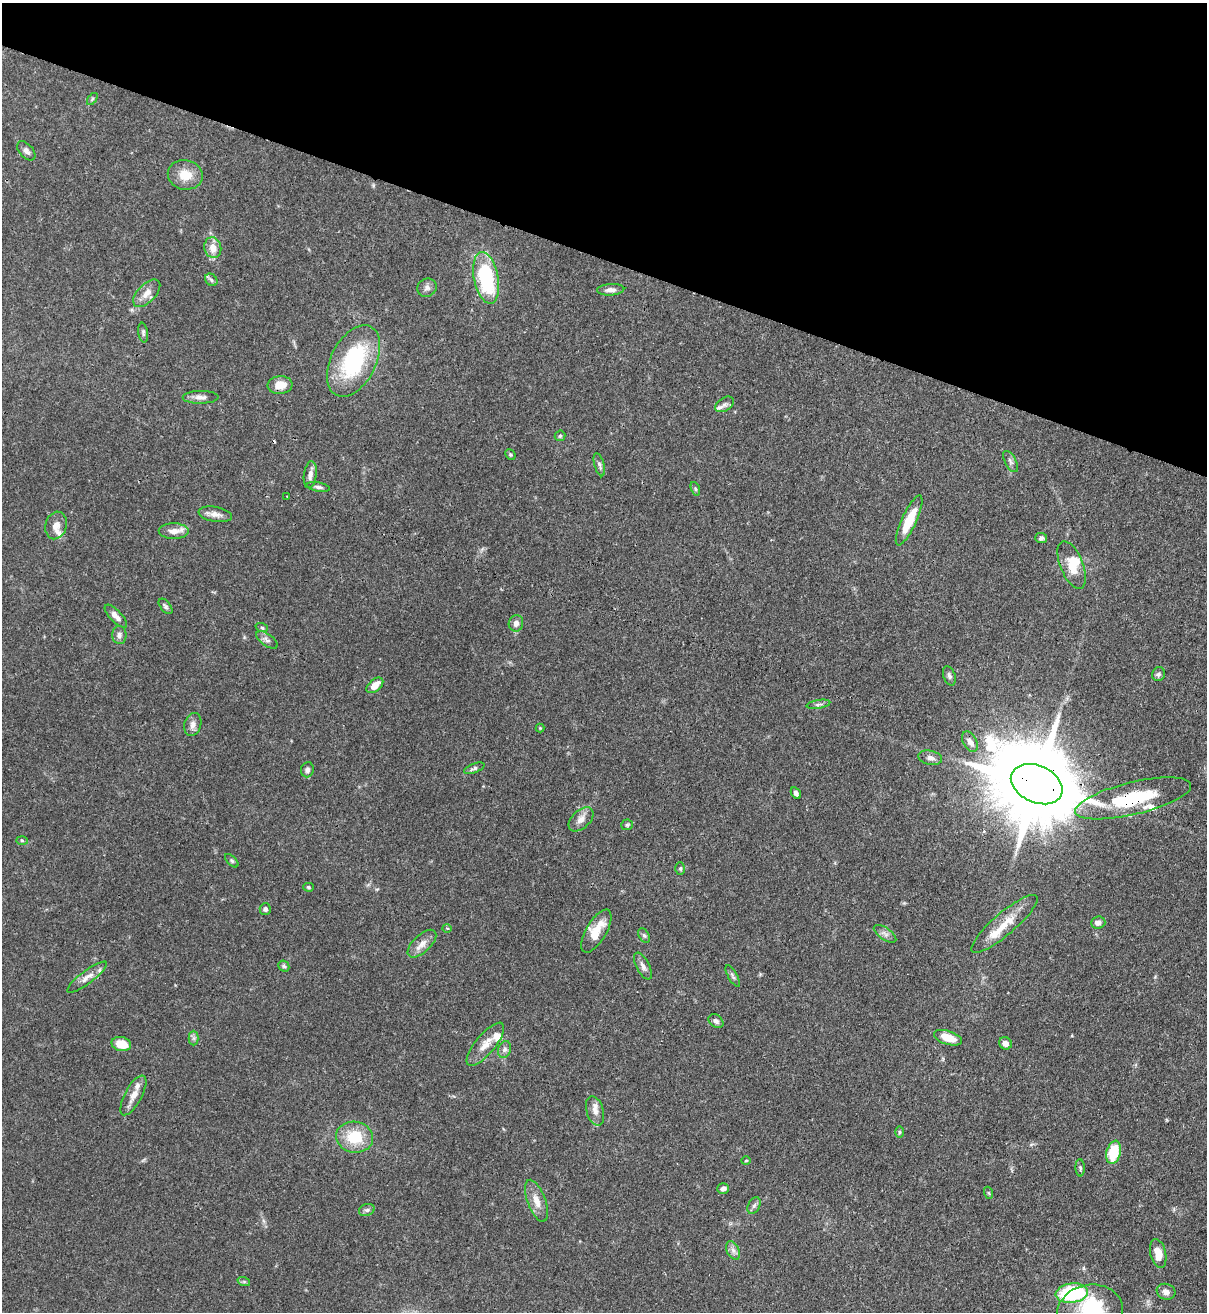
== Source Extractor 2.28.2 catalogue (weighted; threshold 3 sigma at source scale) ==
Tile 2 of 4 x 4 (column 2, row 1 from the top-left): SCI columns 1426-2630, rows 3967-5276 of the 5383 x 5308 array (HDU 1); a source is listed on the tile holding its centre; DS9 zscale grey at full resolution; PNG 1209 x 1314 px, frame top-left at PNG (2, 3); each listed source drawn as its Kron ellipse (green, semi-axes under 4 px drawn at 4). Shown black and unused: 20% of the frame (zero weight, under 3 of 4 exposures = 7% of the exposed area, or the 3 px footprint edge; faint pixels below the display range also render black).
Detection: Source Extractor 2.28.2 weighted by HDU 2 'WHT'; one run over the whole footprint, this tile lists its part. Background 0.1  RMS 0.0041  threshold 0.0185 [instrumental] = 3 sigma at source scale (4.5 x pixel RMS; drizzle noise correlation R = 1.50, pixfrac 1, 0.05/0.05 arcsec/px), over >= 5 px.
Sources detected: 101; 2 cosmic-ray / hot-pixel residue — neither listed nor drawn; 9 inside a brighter listed object's ellipse — not listed separately; the other 90 listed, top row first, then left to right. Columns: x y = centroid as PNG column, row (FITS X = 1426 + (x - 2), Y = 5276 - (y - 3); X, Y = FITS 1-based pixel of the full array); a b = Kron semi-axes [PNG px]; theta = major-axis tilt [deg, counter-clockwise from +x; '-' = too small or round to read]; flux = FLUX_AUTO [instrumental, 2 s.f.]
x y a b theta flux
92 99 7 3 54 0.55
26 151 11 6 -48 1.6
185 175 17 14 -11 7.2
213 248 10 8 -76 4.5
486 278 26 12 -79 36
211 280 7 5 -46 0.95
427 288 10 9 - 1.9
611 290 13 5 3 1.9
147 293 17 9 46 3.9
143 333 10 5 -82 0.92
353 361 38 22 63 39
280 385 12 9 5 4.7
201 397 18 6 1 2.4
724 404 10 6 32 1.4
560 436 5 5 - 0.65
510 455 6 4 -46 0.56
1011 461 11 5 -62 1.2
599 465 12 5 -74 1.2
310 475 13 6 83 2.1
318 487 11 4 -11 1.1
695 489 7 4 -70 0.62
287 496 2 2 - 0.29
215 514 17 7 -10 2.7
909 520 27 7 65 12
56 525 14 10 75 3.3
174 531 15 8 -1 3.4
1041 538 6 5 - 1.1
1072 565 25 11 -68 7.6
166 606 9 5 -51 0.92
116 616 15 5 -46 2.8
516 623 8 7 - 1.8
262 628 6 4 -19 0.61
119 635 9 7 89 1.4
267 640 12 6 -35 1.6
1159 674 7 6 - 1
949 676 10 6 -71 1.1
375 685 10 6 40 4.6
818 704 12 3 10 1
193 725 12 8 75 2.2
540 728 4 4 - 0.39
970 742 11 7 -62 2.4
930 758 12 7 -12 1.7
474 768 11 4 21 1
307 770 7 6 - 1.4
1037 784 27 18 -24 7000
796 793 6 4 -58 1.3
1133 798 59 16 13 30
581 819 14 9 43 3
627 825 6 5 - 0.71
22 840 6 4 -2 0.52
232 861 8 4 -45 0.72
680 868 6 4 89 0.61
308 887 5 4 - 0.56
265 909 6 5 - 1.3
1098 923 7 6 - 1.7
1004 924 42 11 41 9.3
447 928 4 3 - 0.37
596 931 24 10 60 8.4
885 934 13 6 -35 1.7
644 935 8 5 -61 0.87
422 944 18 8 44 3.6
284 966 6 5 - 0.74
643 966 15 6 -62 1.9
733 976 12 4 -61 0.96
87 977 24 6 37 3.2
716 1021 8 6 -39 1.2
194 1038 7 5 90 0.96
948 1038 14 7 -17 6.5
1005 1043 6 6 - 2.2
121 1044 10 7 -14 7.6
485 1044 27 10 50 5.3
505 1049 8 6 72 1.3
133 1095 22 8 61 4.3
595 1111 15 8 -74 3.1
899 1132 6 4 90 0.55
355 1137 19 15 -8 14
1114 1152 12 7 76 14
746 1161 4 3 - 0.35
1080 1168 9 4 -88 0.78
723 1188 6 5 - 1.5
989 1193 6 4 -70 0.52
536 1201 22 9 -70 4.8
754 1206 9 5 62 1.3
367 1210 8 6 19 1
733 1250 10 6 -63 1.7
1158 1254 15 8 -77 5.3
244 1282 6 4 -19 0.65
1166 1292 9 7 -20 2.1
1072 1293 16 9 7 37
1090 1311 33 26 10 31
Overlapping masked pixels (flux is a lower limit): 2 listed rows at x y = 1037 784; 1133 798
Isophote crosses this tile's border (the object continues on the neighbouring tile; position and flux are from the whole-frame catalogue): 1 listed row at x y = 1090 1311